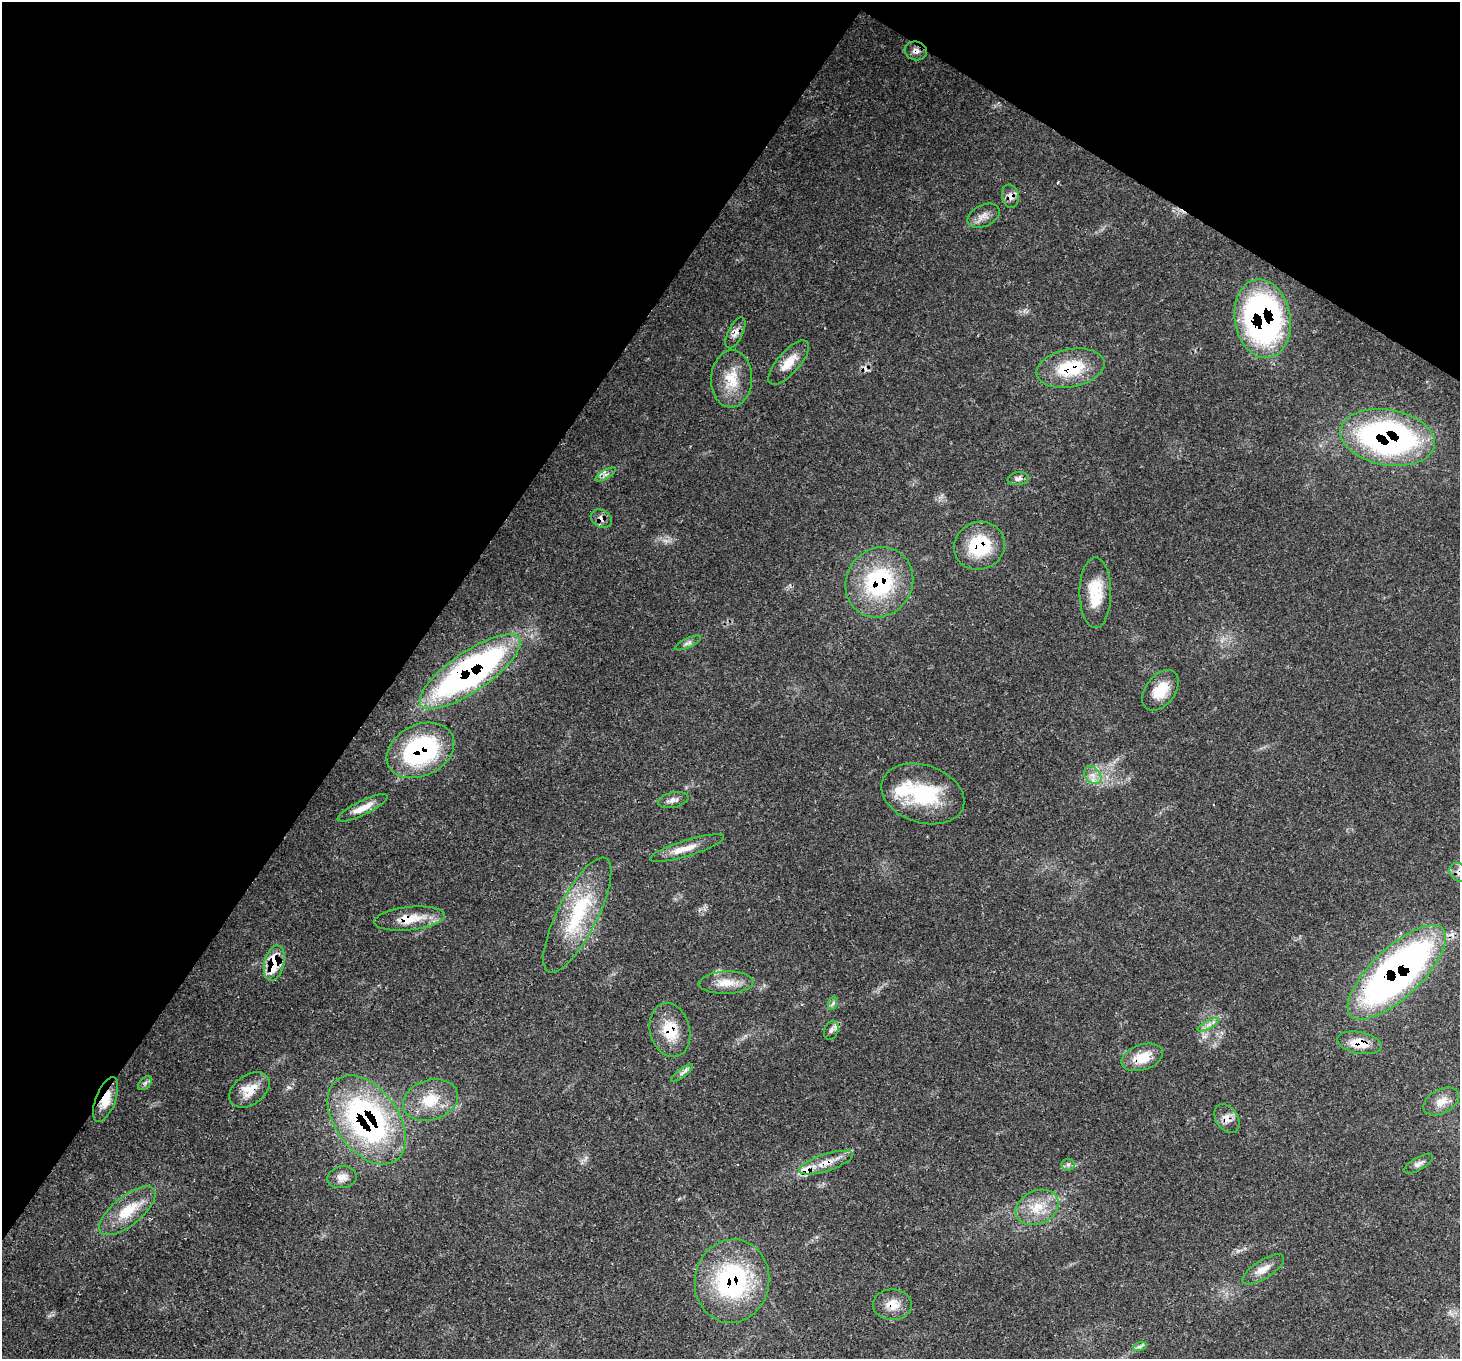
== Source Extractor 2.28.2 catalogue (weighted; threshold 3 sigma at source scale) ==
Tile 2 of 4 x 4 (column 2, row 1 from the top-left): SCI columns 1531-2988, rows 4421-5777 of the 5971 x 6062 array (HDU 1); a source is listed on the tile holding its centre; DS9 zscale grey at full resolution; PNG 1462 x 1361 px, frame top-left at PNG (2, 2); each listed source drawn as its Kron ellipse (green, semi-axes under 4 px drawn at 4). Shown black and unused: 33% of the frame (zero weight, under 3 of 4 exposures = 7% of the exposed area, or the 3 px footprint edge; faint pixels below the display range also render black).
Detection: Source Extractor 2.28.2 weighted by HDU 2 'WHT'; one run over the whole footprint, this tile lists its part. Background 0.0597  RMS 0.0031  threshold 0.0139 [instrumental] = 3 sigma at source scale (4.5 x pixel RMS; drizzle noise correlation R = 1.50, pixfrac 1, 0.0396/0.0396 arcsec/px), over >= 5 px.
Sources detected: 58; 2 cosmic-ray / hot-pixel residue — neither listed nor drawn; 2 inside a brighter listed object's ellipse — not listed separately; the other 54 listed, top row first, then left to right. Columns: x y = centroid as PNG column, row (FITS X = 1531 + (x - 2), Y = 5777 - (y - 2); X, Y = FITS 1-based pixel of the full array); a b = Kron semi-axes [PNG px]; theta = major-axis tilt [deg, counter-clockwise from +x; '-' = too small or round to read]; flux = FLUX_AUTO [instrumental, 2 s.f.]
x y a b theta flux
916 51 11 9 -16 1.7
1010 196 12 8 -79 1.9
983 216 17 10 26 2.5
1263 319 40 28 -80 97
735 333 17 7 64 2.1
789 362 28 11 48 5.3
1070 368 34 19 11 17
732 379 28 20 87 8.5
1388 437 47 28 -10 92
606 474 11 4 30 1.1
1018 479 10 6 10 1.4
601 519 11 8 -30 1.7
979 546 26 23 26 16
879 582 36 33 55 33
1095 593 35 16 90 10
688 643 14 5 24 1.1
470 672 59 20 34 130
1160 690 23 14 52 7.4
420 750 35 25 26 46
1093 775 10 7 -45 2.1
923 794 43 28 -18 24
673 800 15 7 12 1.6
363 808 27 7 26 4.1
687 848 38 8 17 4.7
1459 872 10 8 -43 1.8
577 915 64 20 63 24
410 919 35 11 6 7.7
274 963 18 10 76 13
1397 972 63 25 43 150
726 983 27 11 2 5.3
833 1003 7 4 71 0.73
1208 1025 12 3 29 1.2
670 1030 27 20 -75 9.7
831 1030 10 7 70 1.2
1359 1043 22 10 -11 5.6
1142 1057 21 12 18 6.9
682 1073 13 4 38 1.1
145 1083 8 5 45 0.85
249 1090 22 15 35 5.8
106 1100 24 10 69 5.3
430 1100 28 20 18 10
1441 1102 19 12 28 3.6
1227 1118 16 11 -56 2.8
367 1120 50 31 -54 82
826 1163 28 8 18 5.1
1418 1164 16 6 30 1.5
1068 1165 6 6 - 0.78
342 1177 15 11 9 2.7
1037 1207 22 16 25 7.7
127 1211 34 14 39 9.8
1263 1269 24 9 33 3.4
732 1281 42 37 80 43
892 1305 19 15 -2 4.8
1140 1346 7 4 19 0.72
Overlapping masked pixels (flux is a lower limit): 25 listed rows (the first 20) at x y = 916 51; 1010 196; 1263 319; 735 333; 1070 368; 1388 437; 601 519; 979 546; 879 582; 470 672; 420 750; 1459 872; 410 919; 274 963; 1397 972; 670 1030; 1359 1043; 1142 1057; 249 1090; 106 1100
Isophote crosses this tile's border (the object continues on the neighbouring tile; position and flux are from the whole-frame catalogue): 1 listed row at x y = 1459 872